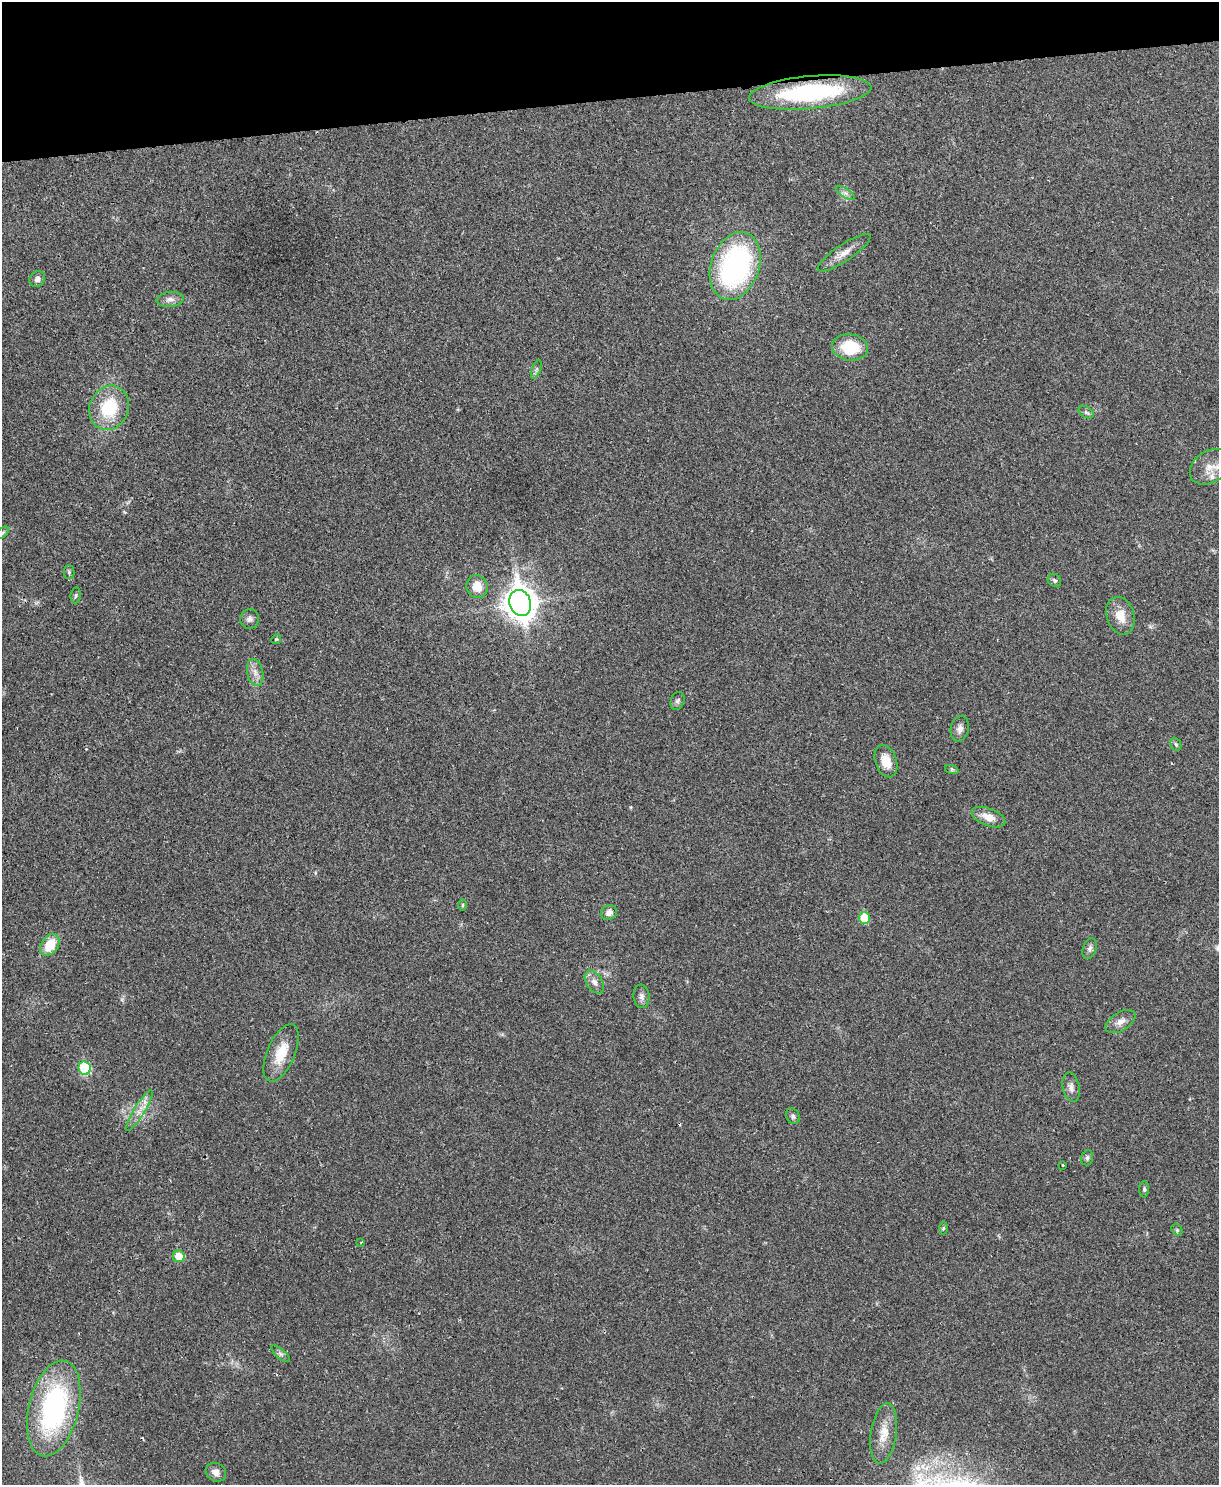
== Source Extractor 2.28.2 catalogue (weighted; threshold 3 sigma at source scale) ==
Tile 3 of 4 x 3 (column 3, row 1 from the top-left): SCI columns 2490-3706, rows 3125-4607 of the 4981 x 4874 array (HDU 1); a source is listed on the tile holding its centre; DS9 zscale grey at full resolution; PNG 1221 x 1487 px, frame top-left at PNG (2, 2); each listed source drawn as its Kron ellipse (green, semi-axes under 4 px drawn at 4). Shown black and unused: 7% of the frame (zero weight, under 2 of 3 exposures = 3% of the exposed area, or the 3 px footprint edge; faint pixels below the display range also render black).
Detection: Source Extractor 2.28.2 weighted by HDU 2 'WHT'; one run over the whole footprint, this tile lists its part. Background 0.0313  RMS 0.0043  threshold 0.0194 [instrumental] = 3 sigma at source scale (4.5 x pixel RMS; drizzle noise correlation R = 1.50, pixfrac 1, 0.05/0.05 arcsec/px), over >= 5 px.
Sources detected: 53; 1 cosmic-ray / hot-pixel residue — neither listed nor drawn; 1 inside a brighter listed object's ellipse — not listed separately; the other 51 listed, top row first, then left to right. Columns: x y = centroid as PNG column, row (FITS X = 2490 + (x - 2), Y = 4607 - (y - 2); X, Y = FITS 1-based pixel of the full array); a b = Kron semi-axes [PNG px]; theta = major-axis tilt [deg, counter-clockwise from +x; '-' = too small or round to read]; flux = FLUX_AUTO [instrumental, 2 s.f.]
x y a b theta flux
810 92 61 16 5 52
845 193 11 4 -33 1.3
844 253 31 8 34 4.6
735 266 35 24 71 83
37 279 8 7 - 1.7
170 299 13 7 5 2.3
850 347 18 13 -7 16
536 369 10 3 69 0.79
109 408 23 19 67 20
1086 412 8 5 -29 1
1210 467 22 16 33 5.9
3 533 7 4 45 0.77
69 572 7 5 -90 0.77
1054 580 7 6 - 0.87
477 586 11 10 - 6.3
76 595 8 5 82 0.73
520 603 13 10 -70 640
1120 616 19 14 -72 6.7
250 619 10 9 - 1.7
276 639 5 4 - 0.55
255 672 14 8 -77 2.9
677 701 9 6 67 1.3
960 729 13 9 77 2.6
1176 744 7 5 -66 0.7
886 761 17 10 -71 6.4
952 770 7 4 -19 0.68
988 817 17 8 -21 4.8
463 905 6 4 89 0.54
609 913 8 7 - 2.3
864 918 6 5 - 12
50 945 12 8 55 9.7
1090 949 10 7 72 1.5
594 982 13 8 -56 2.7
641 996 12 8 -84 1.9
1120 1022 16 9 31 3.1
281 1053 30 14 67 11
85 1068 7 6 - 29
1071 1087 15 8 -78 2.4
139 1111 24 5 58 3.9
793 1116 8 6 -60 1.1
1087 1158 8 5 75 0.93
1063 1165 3 3 - 0.35
1144 1189 8 5 89 0.81
943 1228 6 4 88 0.52
1177 1230 6 4 -46 0.76
361 1242 3 3 - 0.51
179 1256 6 5 - 6.7
281 1354 12 4 -40 1.2
54 1408 49 25 76 75
884 1433 30 13 82 7.4
216 1472 11 9 -28 2.6
Isophote crosses this tile's border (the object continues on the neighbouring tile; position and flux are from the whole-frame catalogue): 1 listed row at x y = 1210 467